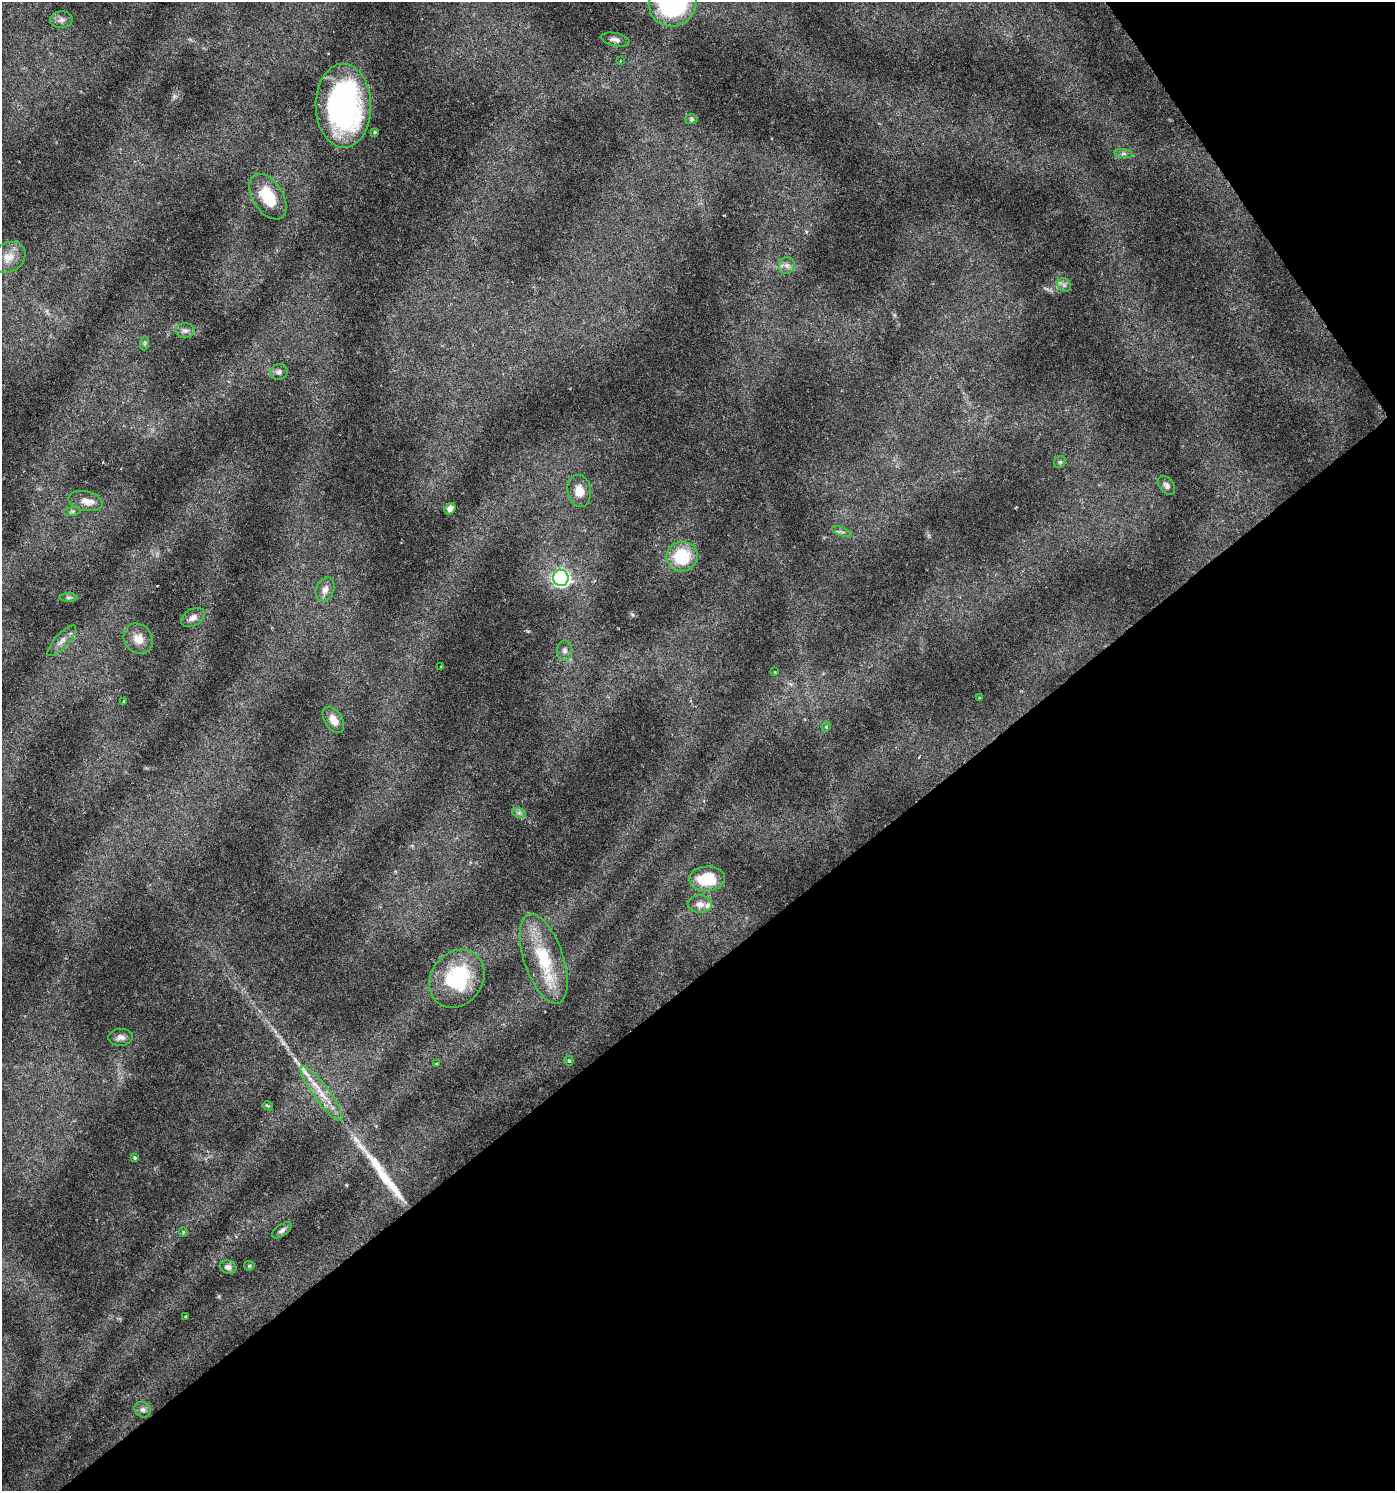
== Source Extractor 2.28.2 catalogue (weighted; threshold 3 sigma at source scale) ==
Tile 12 of 4 x 4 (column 4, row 3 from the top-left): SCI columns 4310-5702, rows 1493-2981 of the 5896 x 5961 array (HDU 1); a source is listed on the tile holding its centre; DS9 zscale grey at full resolution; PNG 1397 x 1493 px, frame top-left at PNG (2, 2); each listed source drawn as its Kron ellipse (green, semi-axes under 4 px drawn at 4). Shown black and unused: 38% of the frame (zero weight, under 3 of 6 exposures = <1% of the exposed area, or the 3 px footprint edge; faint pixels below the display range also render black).
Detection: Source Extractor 2.28.2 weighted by HDU 2 'WHT'; one run over the whole footprint, this tile lists its part. Background 0.0224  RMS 0.0023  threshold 0.00929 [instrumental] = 3 sigma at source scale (4.09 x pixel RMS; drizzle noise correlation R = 1.36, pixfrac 0.8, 0.0396/0.0396 arcsec/px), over >= 5 px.
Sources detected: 56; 1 long thin detection or spike segment (spike, bleed or trail) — neither listed nor drawn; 2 inside a brighter listed object's ellipse — not listed separately; the other 53 listed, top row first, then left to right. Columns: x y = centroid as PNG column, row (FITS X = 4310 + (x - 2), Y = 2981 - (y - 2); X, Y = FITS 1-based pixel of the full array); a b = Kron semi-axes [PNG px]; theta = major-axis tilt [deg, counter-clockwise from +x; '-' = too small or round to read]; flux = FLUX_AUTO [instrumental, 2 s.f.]
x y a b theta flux
673 3 24 23 - 35
61 20 11 8 3 1
615 40 14 6 -11 0.87
620 61 3 2 - 0.14
343 106 42 28 -89 43
691 119 6 5 - 0.36
375 132 3 3 - 0.44
1123 154 9 4 -7 0.49
268 197 25 15 -58 7.9
8 257 18 14 31 2.5
787 265 8 7 - 0.83
1064 285 7 6 - 0.62
185 331 9 7 0 0.88
145 343 7 4 89 0.36
279 372 9 7 25 0.74
1060 462 6 5 - 0.38
1166 485 11 7 -51 0.73
579 491 16 12 -81 2.5
86 501 17 9 -13 2.1
450 509 6 5 - 0.83
72 511 9 4 8 0.42
841 532 10 3 -21 0.4
682 556 16 15 - 8.9
561 578 8 7 - 47
325 589 12 9 68 1.3
68 597 9 4 0 0.38
193 618 13 8 29 1.1
138 639 16 13 -51 2.6
62 641 20 7 47 1.4
565 651 10 7 -88 0.94
441 667 3 2 - 0.17
775 672 3 2 - 0.14
979 698 3 3 - 0.16
124 702 3 2 - 0.17
333 720 14 8 -58 1.8
826 726 5 3 - 0.32
519 813 7 4 -19 0.49
707 879 18 12 4 7.1
700 904 12 8 -3 1.3
544 959 47 19 -71 12
457 979 31 25 52 16
121 1037 12 8 5 1.1
569 1061 5 4 - 0.32
437 1064 4 3 - 0.4
321 1093 33 8 -54 4.1
268 1106 5 3 - 0.26
134 1157 4 3 - 0.27
282 1230 11 5 35 0.68
183 1232 5 4 - 0.23
249 1266 5 5 - 0.25
228 1267 8 6 -19 0.72
186 1316 3 2 - 0.17
143 1410 8 7 - 0.66
Isophote crosses this tile's border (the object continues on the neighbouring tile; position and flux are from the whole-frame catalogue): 1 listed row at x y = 673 3
Unlisted compact peaks at least as high as the median listed source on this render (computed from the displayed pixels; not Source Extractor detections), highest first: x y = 632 615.